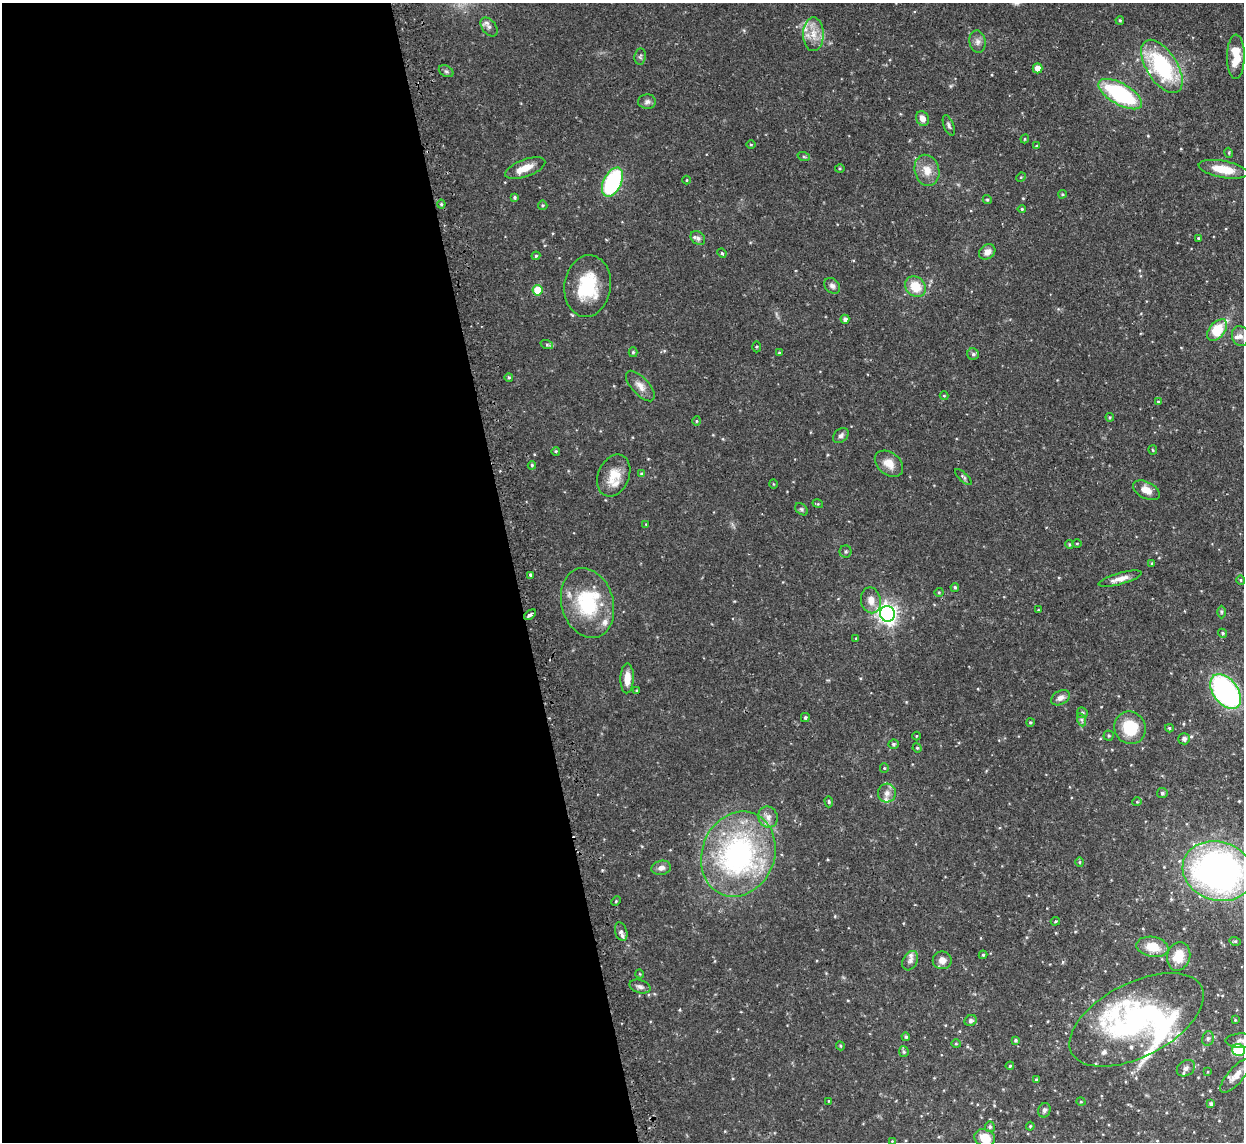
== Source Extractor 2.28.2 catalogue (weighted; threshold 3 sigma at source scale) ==
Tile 9 of 4 x 4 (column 1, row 3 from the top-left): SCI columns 4-1245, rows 1283-2422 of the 5000 x 4970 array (HDU 1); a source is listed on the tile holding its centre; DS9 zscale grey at full resolution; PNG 1246 x 1144 px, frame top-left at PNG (2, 3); each listed source drawn as its Kron ellipse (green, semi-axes under 4 px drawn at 4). Shown black and unused: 41% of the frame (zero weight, under 2 of 3 exposures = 2% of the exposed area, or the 3 px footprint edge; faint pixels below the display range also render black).
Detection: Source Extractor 2.28.2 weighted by HDU 2 'WHT'; one run over the whole footprint, this tile lists its part. Background 0.0761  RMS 0.0042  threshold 0.019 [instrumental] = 3 sigma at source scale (4.5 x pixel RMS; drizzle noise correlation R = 1.50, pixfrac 1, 0.05/0.05 arcsec/px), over >= 5 px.
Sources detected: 157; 1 inside a brighter object's white glare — neither listed nor drawn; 12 inside a brighter listed object's ellipse — not listed separately; the other 144 listed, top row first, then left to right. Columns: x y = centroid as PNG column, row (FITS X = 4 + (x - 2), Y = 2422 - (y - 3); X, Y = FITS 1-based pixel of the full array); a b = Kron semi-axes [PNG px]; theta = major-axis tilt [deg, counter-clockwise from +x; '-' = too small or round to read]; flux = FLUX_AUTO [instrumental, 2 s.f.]
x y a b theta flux
1120 20 4 3 - 0.52
489 27 11 6 -51 1.7
813 34 17 10 90 5.7
978 42 11 8 -80 2.1
640 56 8 5 83 0.87
1236 57 22 9 89 9.2
1162 66 30 15 -57 41
1038 68 5 5 - 3.6
446 71 8 5 -29 0.86
1120 94 24 10 -30 43
647 102 9 7 2 1.4
922 118 8 6 -65 2.6
949 125 11 5 -69 1.1
1025 139 4 4 - 0.52
751 145 5 3 - 0.37
1036 146 4 3 - 0.38
1229 153 5 3 - 0.38
804 157 6 4 -19 0.54
525 168 21 8 20 5.6
840 169 5 3 - 0.45
1223 169 25 8 -10 9.3
927 170 16 12 -75 5.4
1021 177 5 4 - 0.48
687 180 4 3 - 0.34
612 182 15 9 63 45
1062 194 4 3 - 0.51
515 197 4 4 - 0.72
987 200 5 4 - 0.57
441 204 4 4 - 0.54
543 205 4 4 - 0.53
1022 209 4 4 - 0.64
698 238 8 6 -42 1.2
1198 238 3 3 - 0.59
987 252 9 7 39 2.8
722 253 5 4 - 0.58
536 256 4 4 - 0.54
588 286 31 23 82 21
832 286 9 6 -44 1.5
915 287 11 9 -43 8.8
537 290 5 5 - 9
845 319 4 4 - 1.4
1217 330 12 7 49 15
1240 336 10 8 -75 2.6
547 345 6 4 -19 0.74
756 347 5 3 - 0.5
633 352 5 4 - 0.64
779 353 4 4 - 0.37
973 354 6 5 - 0.91
509 377 4 4 - 0.58
640 386 19 8 -48 3.5
944 396 4 4 - 0.43
1158 402 4 3 - 0.45
1110 417 4 4 - 0.46
697 421 4 4 - 0.51
841 435 9 6 40 1.4
1153 450 5 4 - 0.43
556 451 4 3 - 0.45
889 464 16 11 -39 4.7
532 465 4 4 - 0.56
641 474 4 4 - 0.65
614 475 22 15 66 8.2
963 477 11 4 -43 0.81
773 484 5 3 - 0.37
1146 490 14 8 -27 3.7
818 504 5 3 - 0.43
802 509 7 5 -41 0.78
646 524 3 3 - 0.33
1077 543 4 3 - 0.37
1069 544 4 3 - 0.41
846 552 6 6 - 0.86
1152 563 4 3 - 0.48
531 575 3 3 - 1.5
1120 579 22 5 16 3.4
1241 580 5 4 - 0.52
955 587 4 3 - 0.69
939 592 4 4 - 0.49
871 600 13 10 -78 4
587 603 35 26 -74 29
1038 610 3 3 - 0.31
1221 612 6 4 -90 0.6
887 614 8 7 - 250
530 615 7 3 38 1.3
1223 633 5 4 - 0.58
856 638 3 3 - 0.43
627 678 15 6 88 4.7
637 691 3 3 - 0.6
1226 692 19 12 -53 92
1060 698 10 6 30 2
1082 713 6 5 - 0.7
805 717 4 4 - 0.73
1082 720 7 4 -71 0.85
1030 722 4 3 - 0.49
1130 728 16 15 - 15
1169 728 4 3 - 0.55
1109 735 5 5 - 0.68
916 736 4 3 - 0.33
1184 739 6 5 - 1.4
893 744 5 5 - 0.87
917 748 5 4 - 0.5
884 768 5 4 - 0.44
887 793 9 9 - 2.6
1162 793 5 5 - 0.95
829 802 5 4 - 0.55
1137 802 5 4 - 0.49
768 817 10 9 - 2.8
738 854 43 36 68 91
1079 862 5 3 - 0.5
661 868 10 7 10 2.1
1218 871 36 29 -18 170
616 901 5 3 - 0.48
1055 921 5 3 - 0.45
621 932 10 6 -72 1.6
1235 941 5 3 - 0.43
1152 947 16 10 -10 7.7
983 955 4 4 - 0.46
1179 956 14 11 74 7.5
942 960 9 9 - 2.8
910 961 10 7 60 1.6
640 974 4 3 - 0.32
640 987 11 6 -17 1.6
1137 1020 73 37 27 80
1235 1020 4 4 - 0.39
971 1021 6 5 - 0.92
906 1037 4 4 - 0.72
1208 1038 7 5 76 1.1
1015 1040 4 4 - 0.7
1241 1041 16 7 0 2.3
956 1044 4 4 - 0.47
840 1046 4 4 - 0.49
1239 1050 6 6 - 16
904 1052 5 5 - 0.7
1010 1066 4 3 - 0.45
1186 1068 10 7 33 1.7
1208 1072 4 2 - 0.35
1236 1075 22 7 48 3.9
1036 1080 4 3 - 0.52
828 1101 3 2 - 0.24
1081 1102 5 3 - 0.39
1211 1104 4 4 - 1.1
1044 1110 7 6 - 1.1
1030 1126 4 3 - 0.44
990 1127 5 5 - 0.83
985 1138 10 8 -20 7.6
892 1141 4 4 - 0.34
Overlapping masked pixels (flux is a lower limit): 1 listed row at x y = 1137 1020
Isophote crosses this tile's border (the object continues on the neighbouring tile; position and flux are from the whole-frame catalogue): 3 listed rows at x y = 1218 871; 1241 1041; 985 1138